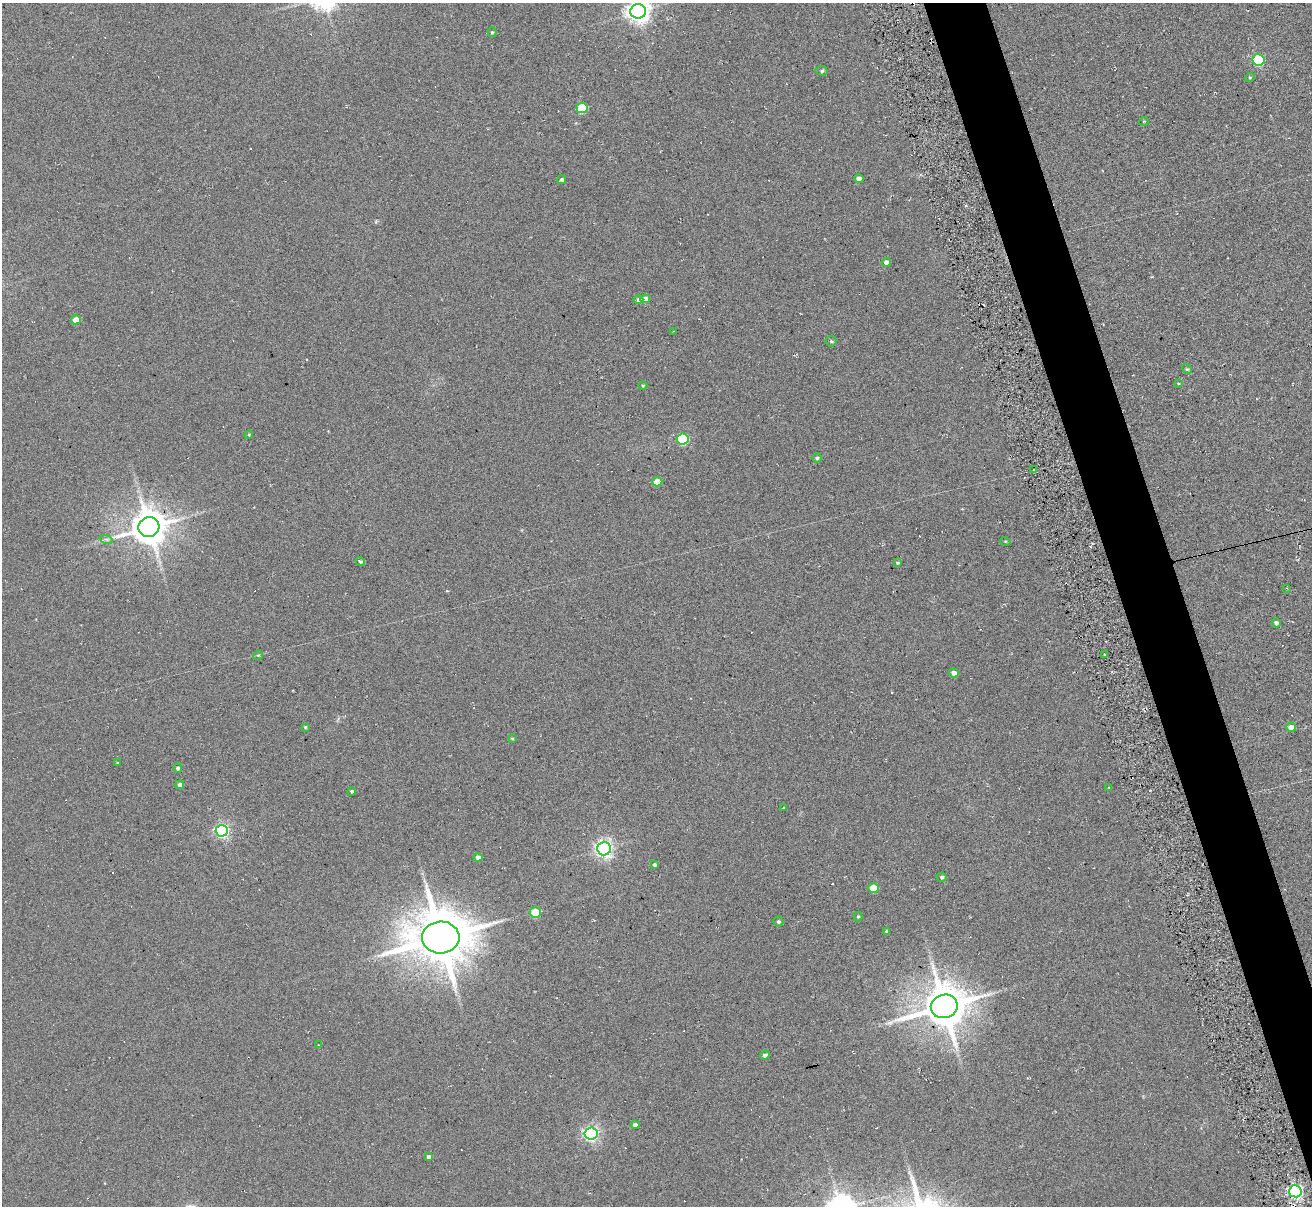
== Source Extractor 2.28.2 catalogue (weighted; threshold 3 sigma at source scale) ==
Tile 6 of 4 x 4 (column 2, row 2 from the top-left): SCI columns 1366-2675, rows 2564-3767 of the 5294 x 5235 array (HDU 1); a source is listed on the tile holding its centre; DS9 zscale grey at full resolution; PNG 1314 x 1208 px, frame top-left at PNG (2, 3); each listed source drawn as its Kron ellipse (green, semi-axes under 4 px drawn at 4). Shown black and unused: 4% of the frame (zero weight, under 3 of 6 exposures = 3% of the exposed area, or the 3 px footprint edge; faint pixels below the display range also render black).
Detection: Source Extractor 2.28.2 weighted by HDU 2 'WHT'; one run over the whole footprint, this tile lists its part. Background 0.105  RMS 0.051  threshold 0.207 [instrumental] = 3 sigma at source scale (4.09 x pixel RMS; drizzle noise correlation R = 1.36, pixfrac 0.8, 0.05/0.05 arcsec/px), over >= 5 px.
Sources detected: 71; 11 cosmic-ray / hot-pixel residue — neither listed nor drawn; the other 60 listed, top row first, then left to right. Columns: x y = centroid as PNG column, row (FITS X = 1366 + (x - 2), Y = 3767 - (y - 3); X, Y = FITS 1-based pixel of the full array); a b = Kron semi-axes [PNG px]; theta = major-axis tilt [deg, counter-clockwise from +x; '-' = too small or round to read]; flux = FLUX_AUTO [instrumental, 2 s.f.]
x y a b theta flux
638 11 8 7 - 3700
492 32 5 4 - 6
1258 60 6 5 - 430
822 71 6 5 - 9.9
1250 77 5 3 - 4.1
582 108 5 5 - 220
1144 121 5 3 - 3.6
859 179 4 4 - 23
562 180 4 4 - 9.9
886 262 4 4 - 26
645 299 5 4 - 37
638 300 5 4 - 14
76 320 5 4 - 62
674 331 3 2 - 3.5
831 341 5 5 - 6.2
1187 369 5 4 - 5.9
1178 383 4 3 - 3.8
643 386 4 4 - 4.6
249 435 4 3 - 4.9
683 439 6 5 - 360
817 458 5 4 - 8
1034 470 3 2 - 7.5
657 482 5 4 - 100
149 527 10 10 - 12000
106 539 7 4 -18 9.8
1005 541 5 3 - 3.9
360 561 5 4 - 8.1
898 563 4 4 - 5.6
1287 588 2 2 - 3.7
1276 623 5 4 - 13
1104 654 3 2 - 4
258 655 5 4 - 4.7
954 673 5 4 - 27
305 727 4 4 - 5.7
1291 727 5 4 - 34
512 738 4 3 - 4.5
118 763 3 2 - 4.7
178 768 4 4 - 13
180 785 4 4 - 16
1109 787 2 2 - 5
352 791 4 4 - 6.9
783 808 3 3 - 6
222 831 6 6 - 1100
604 849 7 6 - 1900
478 857 4 4 - 17
654 865 4 3 - 10
942 877 5 5 - 9.6
873 888 5 5 - 100
535 913 5 5 - 190
858 916 5 4 - 5.5
778 921 5 5 - 7.7
886 931 4 3 - 5.7
441 937 19 16 4 27000
944 1006 13 11 18 17000
318 1045 2 2 - 2.6
765 1055 5 4 - 15
635 1125 4 4 - 19
591 1134 6 6 - 1300
429 1157 4 4 - 18
1295 1191 6 6 - 1300
Isophote crosses this tile's border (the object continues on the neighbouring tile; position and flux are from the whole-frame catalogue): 1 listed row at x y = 638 11